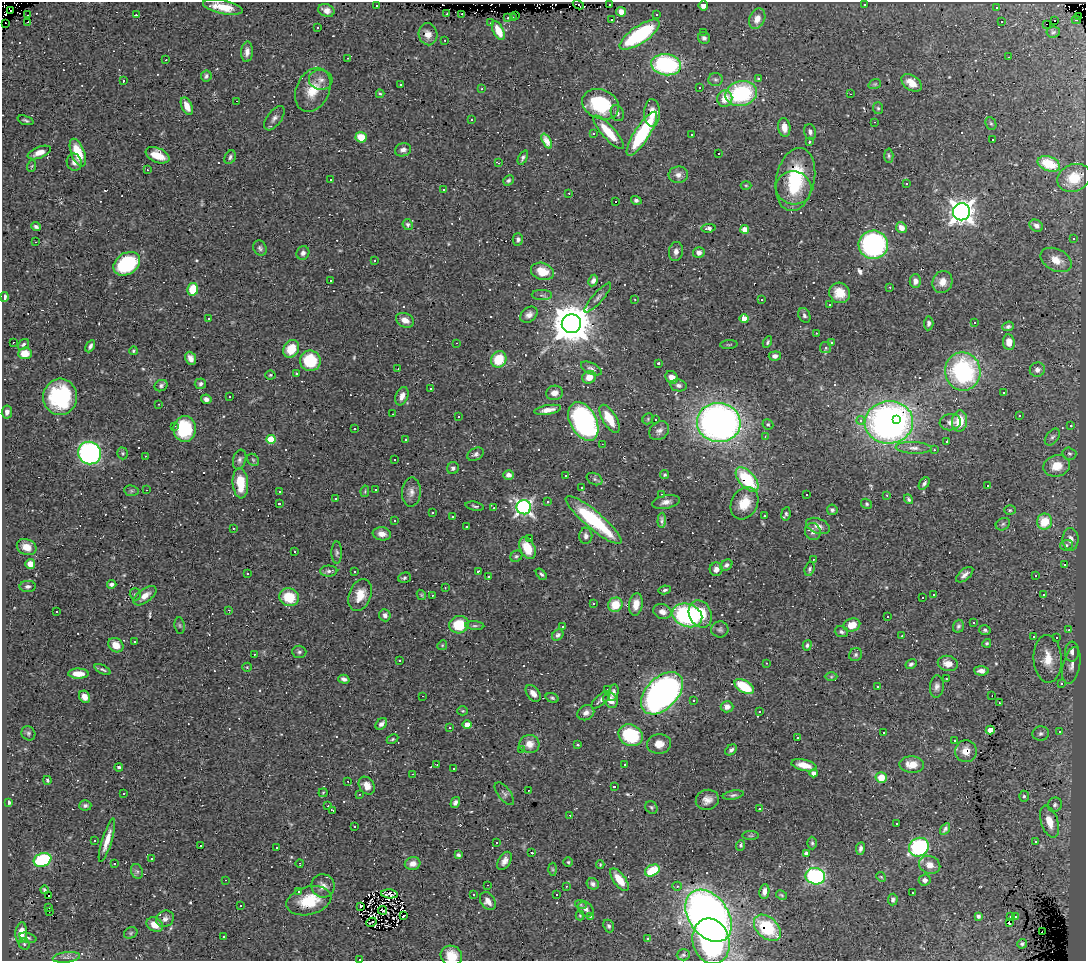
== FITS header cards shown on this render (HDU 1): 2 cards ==
NAXIS1  =                 1084
NAXIS2  =                  959

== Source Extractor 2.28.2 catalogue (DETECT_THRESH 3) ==
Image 1084 x 959 px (HDU 1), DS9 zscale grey, 1 PNG px = 1 image px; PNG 1088 x 963 px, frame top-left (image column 1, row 959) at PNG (2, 2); each listed source drawn as its Kron ellipse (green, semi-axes under 4 px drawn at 4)
Background 0.515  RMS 0.03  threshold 0.0893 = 3 sigma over >= 5 px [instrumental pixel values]
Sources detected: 619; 1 with non-positive FLUX_AUTO (blend fragments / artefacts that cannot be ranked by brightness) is neither listed nor drawn; of the other 618, the 500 brightest by FLUX_AUTO listed and drawn (118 fainter detections omitted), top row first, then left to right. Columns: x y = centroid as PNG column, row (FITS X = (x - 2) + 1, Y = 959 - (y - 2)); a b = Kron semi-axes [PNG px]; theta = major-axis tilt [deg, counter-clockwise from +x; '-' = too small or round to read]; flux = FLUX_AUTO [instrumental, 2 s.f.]
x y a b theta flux
610 4 3 3 - 57
864 4 3 3 - 5.9
578 5 6 3 -30 3.5
703 5 5 4 - 12
376 6 3 3 - 6.7
223 7 20 7 -11 42
997 7 3 3 - 40
10 10 2 2 - 14
326 10 8 6 -21 11
621 12 5 5 - 13
447 14 3 2 - 5.6
462 14 2 2 - 5.9
657 14 3 2 - 2.5
28 15 3 2 - 2.5
136 15 3 3 - 2.8
515 15 3 2 - 12
1079 16 2 2 - 9.6
508 18 3 3 - 28
513 18 3 2 - 15
612 19 3 3 - 6.1
757 19 11 7 65 19
1076 20 4 3 - 37
1002 21 3 3 - 24
1054 21 3 2 - 970
28 22 3 2 - 2.2
6 23 2 2 - 6.5
491 23 3 3 - 2.5
1047 24 3 2 - 44
318 28 3 3 - 9.8
498 31 10 5 -63 31
703 32 3 2 - 3.1
1053 32 7 5 6 3.8
428 34 11 9 -79 13
640 35 23 8 34 180
704 38 6 5 - 6.2
445 40 3 2 - 14
247 52 10 6 86 12
1009 57 3 2 - 2.6
348 58 3 2 - 3.8
166 60 3 2 - 2.5
666 65 15 10 -8 240
206 76 6 5 - 5.8
716 79 7 6 - 5.1
758 79 3 3 - 3
321 80 12 10 -4 13
123 81 3 3 - 27
912 83 11 7 -36 24
401 84 3 3 - 29
875 84 6 4 20 2.8
700 87 3 3 - 6.2
482 89 3 3 - 5.3
313 90 23 16 65 51
741 93 16 12 14 200
380 94 4 2 - 2.7
850 94 3 2 - 3.6
725 99 8 7 - 32
236 101 3 2 - 40
601 104 19 14 -24 130
187 106 9 5 -66 21
878 108 6 5 - 3.4
617 113 8 6 -66 6.1
652 113 14 8 89 23
274 118 14 7 54 9.7
25 120 8 4 -19 3.6
471 120 3 2 - 2.5
874 122 3 2 - 43
991 123 7 5 -66 3.7
784 127 9 6 -82 16
608 132 22 6 -48 57
810 132 8 5 -76 6.8
594 133 3 3 - 3.2
642 134 26 7 57 180
692 135 3 3 - 8.5
361 137 5 5 - 47
992 139 3 3 - 140
547 141 8 4 -64 30
809 142 3 3 - 2.9
403 150 8 6 18 7.9
39 153 12 5 21 15
78 153 14 7 -69 58
718 154 3 3 - 26
157 155 12 7 -24 35
889 156 7 4 -87 3.6
230 157 7 5 65 5
523 158 7 4 63 5
74 162 9 7 -81 10
499 163 3 2 - 9.6
1049 164 11 7 -20 65
32 166 6 3 70 2.5
147 170 3 2 - 5.4
678 175 10 8 7 12
1074 178 17 13 22 43
795 179 32 19 78 130
330 180 3 3 - 45
508 180 6 4 43 4.4
906 184 3 2 - 2.5
746 185 5 3 - 2.1
794 188 18 16 -18 57
443 190 3 3 - 5.1
569 193 3 2 - 5.8
636 200 5 4 - 5.1
616 202 3 3 - 660
962 212 9 8 - 1700
408 225 5 5 - 4.5
1036 226 7 5 -31 8.1
36 227 5 4 - 5.1
708 228 7 4 8 6.4
901 228 6 5 - 16
745 229 4 4 - 32
518 239 6 5 - 5.3
1073 239 3 2 - 7.7
36 242 3 2 - 4
873 245 14 14 - 350
260 248 8 6 -62 5.4
676 251 9 7 82 10
699 252 6 5 - 9
303 253 7 6 - 6.8
375 260 3 3 - 26
1056 260 17 10 -27 26
127 264 14 10 34 180
542 271 12 8 -17 40
330 280 3 3 - 21
593 281 6 4 63 7.7
915 281 7 6 - 11
942 282 11 9 68 20
890 287 3 3 - 3.8
193 289 6 5 - 56
839 293 11 10 - 32
542 295 10 5 -1 5.4
5 297 5 4 - 7.1
598 298 19 5 48 8.7
635 300 3 2 - 3.2
761 300 3 3 - 69
829 304 3 3 - 8.2
529 315 9 7 39 10
804 315 8 5 -64 5.2
744 318 4 4 - 28
208 319 3 3 - 19
405 320 9 7 -24 15
974 322 3 3 - 54
929 323 7 5 85 5.5
571 324 9 9 - 6900
1008 326 6 4 23 5.2
816 333 3 2 - 6
13 342 3 2 - 2.3
767 342 6 4 62 2.9
1009 342 8 6 -84 22
456 343 3 2 - 2.4
832 343 3 3 - 42
23 344 6 4 36 4.9
729 344 9 3 5 2.5
90 346 6 4 61 6
826 347 5 5 - 4.1
291 349 9 7 61 48
133 351 4 4 - 3.6
25 353 6 6 - 36
775 356 6 4 7 9.5
191 358 7 5 -66 12
499 359 8 7 - 64
310 361 10 10 - 92
659 363 3 3 - 4.1
398 368 3 2 - 3.1
591 368 11 5 -26 6.5
1037 370 7 7 - 8.6
963 371 19 17 -80 290
296 374 3 3 - 30
270 375 5 4 - 2.8
589 377 7 6 - 19
672 377 7 5 -48 17
200 384 6 5 - 5.2
678 385 8 6 -9 6.7
161 386 7 5 27 4.9
431 388 3 3 - 6.7
554 393 8 7 - 14
1004 393 3 3 - 17
402 396 10 6 68 14
60 397 18 17 - 180
230 397 3 3 - 36
206 399 5 4 - 8.4
159 404 3 2 - 4.9
548 410 13 4 10 15
7 412 6 5 - 7.9
393 414 3 2 - 2.6
1019 415 3 3 - 6.1
458 417 3 3 - 4
609 419 16 7 -58 48
648 419 6 5 - 2.5
655 419 3 2 - 5
896 419 3 3 - 36
860 420 4 4 - 12
583 421 21 13 -62 480
959 421 11 7 84 43
719 422 22 19 -8 1100
889 422 24 21 5 880
950 422 11 8 7 11
768 424 5 5 - 3.1
175 426 3 3 - 2.9
1071 426 3 3 - 3.2
185 429 13 11 88 130
355 429 3 2 - 8
659 431 10 8 38 9.5
765 437 4 3 - 3.9
1052 437 10 6 51 6.2
271 439 4 4 - 76
405 440 3 3 - 5.1
947 441 3 3 - 10
602 444 3 2 - 2.3
914 448 18 6 -3 13
934 450 3 3 - 4.9
89 453 12 11 - 570
123 453 6 5 - 3.4
476 454 9 6 28 6.4
1069 454 7 6 - 4.7
145 456 3 3 - 3.6
395 459 3 3 - 41
240 460 10 6 74 6.2
253 460 7 5 -45 3.7
1057 466 13 10 15 36
453 468 6 5 - 5.4
509 475 5 4 - 9.3
566 475 3 3 - 26
665 475 4 4 - 2.9
595 479 8 5 -27 5.1
747 479 14 8 -48 120
240 483 15 8 -85 57
924 483 7 4 51 5
987 485 3 3 - 880
582 487 3 3 - 21
146 490 3 2 - 2.9
376 490 3 2 - 2.3
131 491 7 5 -7 3.5
365 491 6 4 79 2.4
279 492 3 3 - 130
411 492 14 9 88 14
662 494 3 3 - 2.9
807 494 3 3 - 13
887 495 3 3 - 3.5
335 499 3 2 - 3.1
908 499 5 3 - 4.2
548 501 3 3 - 54
666 502 14 6 11 12
279 503 3 3 - 52
744 503 17 13 61 41
867 504 6 5 - 3.1
475 506 9 3 -12 3.7
524 507 7 7 - 610
494 508 3 2 - 11
832 510 5 5 - 4.8
1010 510 6 5 - 3.1
433 512 3 3 - 3.1
786 514 7 4 83 4
453 516 3 3 - 6.4
764 516 3 3 - 25
594 520 35 8 -40 180
662 520 7 3 88 6.3
395 521 3 3 - 3.9
1044 522 8 7 - 55
1003 524 7 6 - 4.9
818 526 12 7 -20 14
466 527 3 3 - 17
233 528 3 3 - 5.9
813 532 8 8 - 10
382 534 9 6 -9 15
586 536 8 6 89 7.2
530 538 4 3 - 2.5
1070 539 11 8 -89 16
1066 545 6 5 - 4.2
27 547 10 7 -23 24
527 548 12 7 -64 40
294 551 3 3 - 3.5
337 553 11 5 90 5.1
516 556 6 5 - 3.8
813 559 3 2 - 4.6
30 564 5 4 - 20
1065 564 3 3 - 67
726 565 6 5 - 5.5
716 569 7 6 - 13
810 569 7 4 74 4
329 571 8 5 0 6.1
354 571 3 3 - 4.7
478 572 4 3 - 8.3
248 574 3 2 - 3.8
541 574 7 4 -47 4.6
965 575 10 5 40 9.3
1035 576 3 3 - 18
488 577 3 2 - 2.8
404 578 6 5 - 5.1
112 584 5 4 - 6.8
28 586 8 5 2 6
445 588 3 2 - 3
665 590 6 4 11 4.1
135 594 6 5 - 4.4
1043 594 3 3 - 5.1
360 595 16 11 69 32
421 595 5 4 - 2.2
432 595 3 2 - 4.3
934 595 3 3 - 11
145 596 13 6 37 19
289 597 10 8 -18 64
922 598 3 3 - 25
593 603 3 3 - 59
636 604 11 6 83 24
615 605 7 7 - 46
229 610 3 2 - 6.1
56 612 3 3 - 110
662 612 9 7 -20 13
700 614 14 11 -64 62
385 615 6 5 - 7.9
687 615 15 11 -21 270
887 616 3 3 - 14
973 623 3 3 - 170
459 625 10 8 12 72
852 625 8 6 17 31
180 626 8 5 -83 4
475 626 9 4 -4 4.3
563 626 3 3 - 4.4
958 626 6 5 - 4.5
720 629 8 8 - 5.9
985 630 6 4 -16 4.6
1069 630 3 3 - 20
841 632 7 5 -17 4.5
558 635 6 5 - 5.7
902 636 3 3 - 4
1033 637 3 2 - 12
1056 637 3 3 - 10
134 641 3 3 - 28
987 643 4 4 - 3
116 645 8 6 -35 23
442 645 5 4 - 2.4
807 645 5 4 - 3.8
299 652 7 6 - 4.7
1072 652 10 7 87 12
254 654 3 2 - 4
856 655 7 6 - 4.9
1048 659 24 14 -87 43
399 660 3 3 - 6.4
766 663 3 2 - 2.8
948 663 10 7 -14 19
911 664 6 4 33 4.8
1071 666 19 8 78 16
247 667 5 4 - 2.2
103 670 8 4 -26 4
981 671 7 4 -3 12
78 674 10 5 0 27
831 677 6 4 0 3.5
344 679 6 4 -16 7
946 679 3 3 - 3.7
1062 683 3 3 - 14
878 686 3 3 - 3.9
744 687 11 6 -31 77
937 687 11 7 84 8.7
608 689 3 2 - 3.6
533 693 9 6 -51 13
613 693 8 5 77 8.1
662 693 25 15 45 1100
991 695 3 2 - 13
423 696 3 2 - 25
85 697 6 5 - 16
552 698 7 4 -19 3.4
601 700 11 5 42 6.3
611 700 8 6 -56 19
694 700 3 3 - 7.2
999 703 3 3 - 2.9
727 707 6 5 - 12
463 711 5 4 - 2.5
760 712 3 3 - 11
586 713 9 7 31 11
381 724 7 5 45 7.7
467 725 4 4 - 24
450 728 3 3 - 15
990 730 4 4 - 35
1060 731 3 3 - 7.8
28 733 7 6 - 4.3
883 733 3 3 - 26
1041 734 8 7 - 7
631 735 12 10 -26 140
797 738 3 2 - 2.8
392 739 6 4 28 3.1
955 740 3 2 - 12
529 744 10 9 - 19
659 744 12 10 4 21
578 745 3 3 - 23
521 749 3 2 - 4.8
731 750 6 4 43 5.3
966 751 11 11 - 24
625 764 3 2 - 3
912 764 12 8 -2 29
437 765 3 3 - 2.2
804 765 13 5 -13 27
119 767 4 4 - 4.3
454 769 3 3 - 5.1
814 773 4 4 - 14
413 774 3 3 - 2.1
881 777 5 5 - 36
47 780 4 4 - 3
348 781 3 3 - 44
367 786 9 7 -56 18
614 787 3 3 - 92
528 790 3 2 - 5
323 793 4 4 - 2.2
124 794 3 3 - 70
359 794 3 2 - 3.1
504 794 13 6 -53 7.1
733 795 10 4 10 4.7
1024 796 5 4 - 3.4
707 800 11 10 - 16
9 802 4 3 - 4.8
455 803 5 4 - 6.3
85 805 6 5 - 5.2
1055 805 7 6 - 6.1
328 806 3 2 - 9
651 807 7 5 -46 3.8
760 809 3 3 - 23
333 810 4 3 - 18
570 815 3 2 - 2.9
1049 822 16 8 -72 33
897 824 3 3 - 83
354 826 3 3 - 4.9
945 829 6 3 58 5.3
751 836 8 4 1 2.8
94 840 3 3 - 2.9
107 840 22 5 73 25
1035 842 3 3 - 3.8
496 843 3 2 - 2.3
812 843 6 4 -89 3.3
741 845 5 4 - 3.5
200 846 3 3 - 27
277 847 3 2 - 5.1
919 847 10 9 - 220
860 849 6 4 81 6.2
532 853 3 3 - 66
806 853 4 3 - 4.5
459 855 3 3 - 10
151 858 3 3 - 14
42 860 9 6 19 190
504 861 10 6 60 12
568 862 4 4 - 2.8
300 863 4 3 - 14
115 864 3 3 - 390
413 864 8 6 11 13
600 864 4 3 - 2.1
930 865 11 9 -23 19
553 869 6 4 -88 2.8
652 870 7 5 29 74
137 871 7 6 - 5.6
815 876 10 8 -10 290
881 877 5 4 - 2.5
225 880 3 2 - 9.8
619 880 13 6 -53 36
925 880 6 5 - 9.6
593 884 6 5 - 6.8
488 885 2 2 - 4.1
323 886 12 11 - 14
566 886 3 2 - 2.9
677 886 4 4 - 3.3
44 890 4 3 - 4
764 891 7 5 81 12
299 892 3 3 - 4.9
912 893 3 2 - 2.2
389 894 8 4 -6 7.6
473 894 3 3 - 21
557 894 3 3 - 6.9
781 895 6 4 -28 2.6
49 896 2 2 - 20
893 899 6 5 - 5.9
309 901 23 14 14 67
488 901 10 7 -56 15
581 905 6 4 -19 2.9
240 906 3 3 - 150
360 906 3 2 - 2.4
49 907 3 2 - 3.6
586 909 9 6 -42 7.9
383 910 4 2 - 2.6
49 912 3 2 - 4.3
580 915 5 4 - 2.4
404 916 3 2 - 3.3
708 916 29 19 -54 1600
978 916 4 4 - 5.5
1011 916 3 3 - 31
1015 916 2 2 - 4.4
590 917 3 3 - 3
165 919 9 8 - 9.7
371 922 5 2 - 2.2
1009 923 4 3 - 13
155 925 8 7 - 23
609 926 6 5 - 4.7
767 928 15 10 -43 120
1042 932 3 3 - 10
21 933 10 6 84 28
131 933 7 5 24 3.5
223 937 3 2 - 12
28 938 9 4 -16 4.5
647 939 3 3 - 4.3
711 941 23 18 -74 310
24 944 6 5 - 3.8
1022 944 5 4 - 4.5
683 955 7 5 2 3.9
451 956 11 10 - 38
66 957 14 5 7 7.9
359 959 3 2 - 44
At the frame edge (FLAGS 8, measured only in part): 2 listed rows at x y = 451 956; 359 959
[118 fainter detections neither listed nor drawn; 1 non-positive-flux detection neither listed nor drawn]